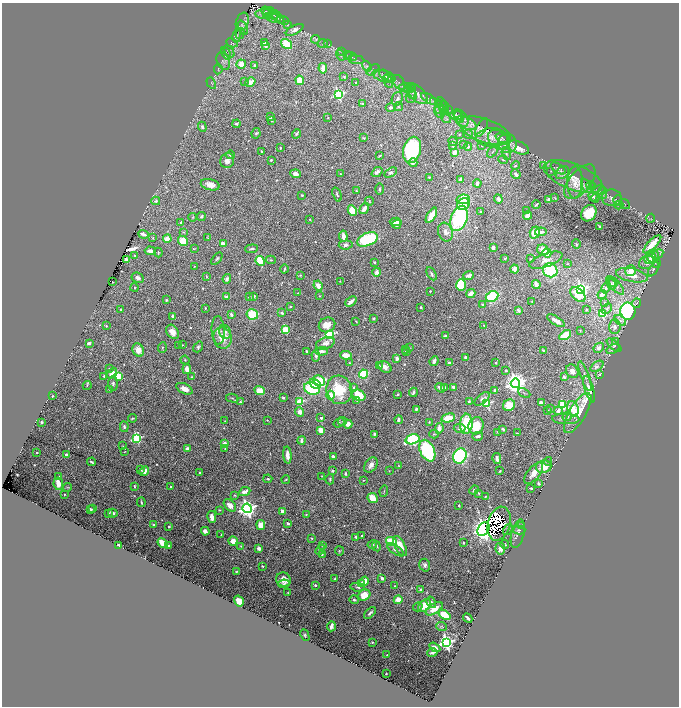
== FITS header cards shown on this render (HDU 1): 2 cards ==
NAXIS1  =                 1353
NAXIS2  =                 1408

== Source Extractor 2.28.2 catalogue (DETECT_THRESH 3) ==
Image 1353 x 1408 px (HDU 1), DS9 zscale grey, zoomed out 1/2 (1 PNG px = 2 x 2 image px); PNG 681 x 708 px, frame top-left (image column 1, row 1407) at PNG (2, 3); each listed source drawn as its Kron ellipse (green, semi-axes under 4 px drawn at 4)
Background 0.517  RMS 0.019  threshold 0.0565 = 3 sigma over >= 5 px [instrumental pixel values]
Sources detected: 646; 13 cannot appear on this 1/2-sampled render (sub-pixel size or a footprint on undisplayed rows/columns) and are neither listed nor drawn; of the other 633, the 500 brightest by FLUX_AUTO listed and drawn (133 fainter detections omitted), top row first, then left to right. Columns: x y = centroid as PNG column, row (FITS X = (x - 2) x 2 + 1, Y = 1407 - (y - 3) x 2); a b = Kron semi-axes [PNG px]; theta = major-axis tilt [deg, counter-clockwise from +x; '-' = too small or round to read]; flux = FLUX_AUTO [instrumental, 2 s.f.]
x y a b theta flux
266 11 5 3 - 3.9
263 13 7 5 6 14
269 13 6 5 - 9.3
273 15 4 3 - 4.2
278 17 8 3 -51 7.9
273 18 8 4 -19 15
283 20 6 3 -25 5.7
242 22 9 6 68 14
288 24 4 3 - 4.4
243 28 8 3 -68 6.7
295 30 9 4 29 17
240 34 5 2 - 4.3
237 36 7 3 81 8.7
315 39 4 3 - 4
232 43 6 2 -27 3.9
265 43 3 3 - 7.9
287 44 6 4 -34 99
323 44 5 2 - 3.6
327 44 4 2 - 3.3
266 46 3 3 - 12
229 51 7 4 -54 9.5
341 51 4 3 - 3.6
226 53 7 2 -63 4.3
341 55 5 4 - 8.5
348 55 4 4 - 5.1
351 57 5 2 - 3.4
356 60 8 2 -8 3.5
223 61 9 6 -70 15
241 64 5 4 - 40
255 65 3 3 - 4.9
367 66 5 4 - 7.7
323 68 5 3 - 32
218 69 5 3 - 5.3
373 70 7 4 37 8.2
384 74 6 2 -40 3.1
384 76 12 5 -19 20
344 77 4 3 - 3.4
389 77 5 3 - 4.8
392 79 4 3 - 3.2
300 80 4 4 - 67
388 81 7 3 -60 9
245 82 3 3 - 4.5
250 82 5 3 - 25
356 82 3 3 - 3
399 82 8 5 -60 10
211 83 6 2 -60 2.7
405 87 6 4 4 11
409 88 5 2 - 4.1
412 91 8 3 85 6
417 94 12 7 -44 25
339 95 4 4 - 470
411 96 6 5 - 10
397 99 7 5 65 14
430 99 9 3 -30 12
434 101 3 3 - 2.8
362 104 3 2 - 3.8
439 104 4 3 - 2.9
442 106 9 4 -74 5.9
391 107 5 3 - 10
399 107 5 4 - 4.9
439 107 6 4 74 8.2
444 107 6 4 -70 4.7
448 109 4 3 - 3.4
440 111 7 5 -79 13
456 115 6 5 - 10
459 116 7 4 -64 11
270 117 3 2 - 8.2
328 117 4 3 - 3
446 118 5 2 - 4.3
461 118 9 5 -58 18
272 121 2 2 - 3
466 123 11 5 -24 27
236 124 4 3 - 7.2
202 127 5 3 - 7.7
481 128 10 4 59 13
485 131 27 11 -20 80
256 133 5 4 - 5.6
296 134 5 3 - 6.6
459 134 3 3 - 2.9
469 134 4 3 - 4
492 137 16 9 0 44
364 138 4 3 - 5
503 138 8 3 -22 6.3
499 140 12 8 -39 33
453 141 5 4 - 5.4
507 143 10 9 - 37
463 145 4 3 - 4.1
453 146 3 3 - 4.1
482 146 3 2 - 2.4
468 147 4 3 - 6
518 147 11 6 -22 46
280 148 3 2 - 3
412 150 13 9 76 360
262 151 2 2 - 4.4
455 152 4 3 - 34
493 152 7 3 47 7.3
506 153 6 4 -70 11
230 155 4 3 - 5.4
379 156 3 2 - 3.2
227 160 7 6 - 22
271 160 3 2 - 3.6
503 160 5 3 - 4.5
413 163 4 3 - 15
515 166 4 3 - 5.8
543 166 3 3 - 2.9
558 168 8 4 -34 9.7
551 171 4 2 - 2.4
377 172 6 3 41 13
391 173 7 4 30 8.4
562 173 7 5 41 14
296 174 5 3 - 20
340 174 2 2 - 3.4
516 174 5 3 - 14
429 177 2 2 - 3.9
573 177 31 13 -21 76
460 180 3 2 - 36
575 182 16 8 88 41
580 182 20 10 50 47
477 183 4 3 - 7.5
210 185 9 5 -15 30
590 185 4 3 - 3.9
586 186 8 4 -61 13
593 186 3 3 - 2.3
380 189 6 2 -89 4.3
599 190 6 2 25 2.5
356 191 3 2 - 4.3
603 193 6 4 -83 5.8
337 194 7 3 -71 5.1
302 195 3 3 - 4
593 196 5 4 - 8.5
555 198 4 2 - 2.4
595 198 4 4 - 11
612 198 10 8 1 17
463 199 6 4 10 100
498 199 4 3 - 9.9
549 200 4 3 - 20
618 200 5 3 - 5.6
156 201 4 4 - 7.6
369 201 4 3 - 3.1
463 204 7 5 35 120
625 204 6 3 -36 4.7
536 205 4 2 - 6.1
619 205 4 3 - 4.4
364 209 6 3 55 32
526 210 3 3 - 2.6
352 211 5 4 - 63
480 212 3 3 - 4.2
589 213 9 7 51 120
431 215 8 3 59 74
201 216 4 3 - 6.4
527 216 4 4 - 21
192 217 4 2 - 2.6
459 218 13 8 71 430
651 218 4 3 - 3.1
310 219 2 2 - 2.7
181 222 3 3 - 6.1
396 222 6 3 -5 25
397 224 4 3 - 14
600 227 3 2 - 7.7
184 232 3 3 - 2.5
445 232 9 7 -70 21
541 232 6 3 10 14
535 233 6 5 - 78
143 234 5 2 - 16
343 236 5 3 - 30
153 238 3 2 - 2.7
208 238 3 3 - 2.8
167 239 4 4 - 40
367 239 11 6 24 260
183 241 5 4 - 73
223 244 4 3 - 31
576 244 5 2 - 2.9
652 244 12 4 46 73
346 245 7 4 6 12
493 247 3 3 - 17
194 249 3 2 - 2.9
252 249 6 3 6 6.7
543 250 6 5 - 37
150 251 5 3 - 23
158 252 5 3 - 4
547 253 4 4 - 57
658 254 6 4 30 9.9
135 255 3 2 - 2.9
653 256 6 6 - 26
505 258 2 2 - 6.6
217 259 7 3 51 5.2
530 259 4 3 - 3
650 259 6 5 - 16
126 260 4 3 - 9.5
271 260 5 3 - 5.1
546 260 17 6 20 30
260 261 5 3 - 180
374 262 2 2 - 6.5
647 262 8 6 31 22
657 263 4 2 - 2.6
567 264 4 2 - 2.7
194 266 2 2 - 2.7
284 269 4 2 - 4.6
515 269 4 3 - 22
653 269 8 4 57 9.1
550 270 7 6 - 250
631 271 5 5 - 44
377 272 4 4 - 20
431 274 7 3 -62 6.7
300 275 3 3 - 3.3
469 275 5 3 - 18
632 275 16 6 -12 50
207 276 3 2 - 2.3
138 278 6 5 - 14
227 279 5 3 - 9.3
340 281 2 2 - 2.7
112 282 2 2 - 2.4
613 282 5 3 - 6.1
536 284 4 3 - 30
611 284 6 4 -63 12
461 285 6 5 - 140
615 285 12 5 -47 19
318 286 5 3 - 27
134 288 4 3 - 4.2
605 288 5 4 - 6.3
581 289 4 4 - 860
430 291 2 2 - 3.7
298 293 4 2 - 2.6
471 294 5 3 - 18
602 294 4 3 - 24
578 295 9 5 -43 99
253 296 4 3 - 11
319 296 2 2 - 3.1
226 297 3 2 - 16
249 297 2 2 - 4.7
492 297 6 5 - 170
166 300 2 2 - 4.7
532 301 2 2 - 2.8
351 302 6 3 41 27
605 303 3 3 - 3.9
636 303 5 3 - 3.2
482 305 3 3 - 3.3
290 306 3 3 - 3.3
421 307 3 3 - 4.6
205 308 3 2 - 2.7
607 308 6 4 43 7.5
121 309 4 2 - 2.7
518 310 4 3 - 8.3
586 310 3 3 - 4.2
628 311 8 7 - 480
282 313 3 3 - 8.9
231 314 3 2 - 12
252 314 6 5 - 110
602 314 3 3 - 200
173 316 3 2 - 11
373 319 3 3 - 5.5
620 320 7 4 -35 11
356 321 3 1 - 3
556 321 10 4 -31 27
327 325 8 7 - 48
484 325 3 2 - 2.6
106 326 3 3 - 3.3
615 327 7 5 87 12
218 330 14 6 -87 22
285 330 3 3 - 160
580 330 2 2 - 3.3
173 332 8 5 -58 31
225 332 7 5 -63 11
329 334 4 3 - 490
565 335 6 4 32 140
446 336 3 2 - 8.7
222 338 10 9 - 56
615 342 3 2 - 2.7
89 343 3 2 - 11
325 343 10 5 20 23
179 345 2 2 - 2.5
182 345 2 2 - 2.4
614 345 9 3 -40 6.5
198 347 6 4 53 6.5
162 348 5 3 - 3.9
409 348 4 2 - 3.1
599 348 6 4 45 15
613 349 7 2 31 3.7
138 350 7 5 -65 38
405 350 4 3 - 3.4
544 350 3 2 - 6.9
307 351 4 2 - 5.5
322 351 6 3 1 18
406 351 4 3 - 3.5
346 355 6 4 -8 30
316 356 6 4 -85 11
465 357 3 3 - 5.7
397 359 3 3 - 21
185 360 4 3 - 3.8
434 361 5 3 - 23
449 362 4 2 - 5.8
350 363 3 2 - 3.2
496 363 2 2 - 7.5
380 366 3 2 - 3.8
597 366 7 4 35 11
385 367 7 5 -33 21
109 368 4 2 - 2.6
187 369 5 3 - 33
506 370 3 3 - 6
572 371 7 6 - 24
112 373 6 4 51 36
363 374 4 4 - 170
599 374 4 3 - 3.6
104 376 3 2 - 4.9
119 376 3 3 - 140
585 376 16 3 -70 15
192 377 4 3 - 2.8
564 377 4 3 - 8.3
319 381 6 5 - 140
113 383 7 5 89 11
515 383 5 4 - 3400
315 384 6 4 -31 180
87 385 4 3 - 4.3
353 387 4 3 - 5.8
445 387 3 2 - 3.5
440 388 5 3 - 21
454 388 3 2 - 38
110 389 3 2 - 4.6
184 389 9 5 -26 32
312 389 8 6 -21 260
589 389 14 4 -73 29
339 390 14 12 -73 140
260 391 5 4 - 63
495 391 3 2 - 24
413 392 5 3 - 8.6
524 393 6 2 -25 3.5
331 395 4 4 - 42
359 395 7 5 -35 120
397 395 2 2 - 2.8
53 396 2 2 - 3.8
232 398 6 3 -15 4.3
283 398 3 3 - 6.5
482 399 9 4 39 14
357 400 4 3 - 3.8
469 401 3 3 - 4.8
240 402 3 3 - 4.5
300 402 3 3 - 150
487 403 3 3 - 320
541 403 4 3 - 13
509 405 6 5 - 61
563 405 4 3 - 210
550 408 4 3 - 4.3
416 409 3 3 - 4.7
573 409 8 5 -70 43
548 411 3 3 - 2.9
558 411 4 3 - 21
300 412 5 4 - 24
578 413 23 8 59 210
567 417 5 4 - 7.4
132 418 4 2 - 4.4
321 418 2 2 - 24
448 418 7 4 14 84
566 419 13 5 -2 18
267 420 2 2 - 3.3
398 420 4 3 - 10
225 421 3 3 - 2.4
343 421 4 3 - 3.9
41 422 2 2 - 6.5
339 422 6 3 36 5.4
429 422 3 2 - 3.2
348 424 4 3 - 27
466 424 10 6 86 180
476 426 9 7 72 98
124 427 5 4 - 8.5
439 428 5 4 - 23
460 428 6 4 2 12
503 429 3 2 - 8.8
321 430 4 4 - 32
497 432 2 2 - 4.6
517 433 2 2 - 3.3
374 434 3 3 - 6.8
434 434 4 2 - 2.6
478 436 5 3 - 9.9
137 438 4 4 - 370
412 439 7 5 15 400
302 440 4 3 - 12
224 443 3 3 - 25
123 446 3 2 - 2.4
225 448 3 3 - 2.6
187 449 3 3 - 21
427 451 11 7 -64 370
37 452 2 2 - 3.5
125 452 4 2 - 2.7
66 454 3 2 - 7.7
287 455 8 3 -86 31
460 456 8 6 64 560
333 457 4 3 - 12
497 458 5 3 - 15
548 461 4 3 - 4.7
91 462 4 2 - 6.7
371 465 8 6 55 19
398 466 3 3 - 2.4
544 467 8 6 10 60
141 469 4 3 - 3.7
144 471 5 4 - 30
332 471 3 3 - 6.6
389 471 3 2 - 2.5
500 471 3 2 - 3.9
200 473 3 2 - 5
534 473 13 6 52 39
345 474 4 3 - 7
322 476 2 2 - 2.9
59 477 3 3 - 4.4
268 479 4 3 - 4.5
330 479 5 3 - 5
286 480 4 2 - 2.9
363 480 3 3 - 2.4
58 484 6 4 -78 35
539 484 3 3 - 7.5
134 486 3 2 - 3.9
171 486 2 2 - 4.4
67 487 4 2 - 3
531 488 3 2 - 6.2
474 490 5 2 - 7.5
384 491 6 2 83 2.8
245 492 6 3 24 21
479 493 3 2 - 4.1
64 494 2 2 - 3.3
235 495 4 2 - 2.4
485 497 3 2 - 4.3
373 498 5 4 - 50
141 502 4 2 - 5.1
230 505 7 5 -46 27
459 505 2 2 - 5.1
247 508 5 4 - 1900
91 509 4 3 - 5.5
93 509 3 2 - 5
219 510 3 3 - 3.2
282 511 3 3 - 14
109 513 3 2 - 3.6
113 513 4 3 - 18
306 514 2 2 - 2.3
212 517 6 3 -80 26
288 523 3 2 - 9.6
499 524 17 11 74 14
154 525 4 2 - 6.2
261 525 5 4 - 31
522 525 4 2 - 3.5
169 526 2 2 - 5.4
484 529 7 5 57 4200
508 530 6 3 55 5.2
519 530 6 4 2 5.8
205 531 4 3 - 17
518 534 14 6 76 16
221 535 2 2 - 2.4
362 536 3 2 - 3.9
356 537 4 3 - 6
312 538 3 2 - 3.1
233 541 4 4 - 35
391 541 5 4 - 110
162 543 5 3 - 55
464 543 2 2 - 4.3
505 544 4 3 - 3.5
119 545 3 2 - 10
323 545 3 2 - 4.7
372 545 4 3 - 4.9
168 546 4 3 - 6.1
241 546 3 3 - 2.9
376 546 5 3 - 6.7
400 546 11 5 -61 65
259 548 3 3 - 12
500 549 6 5 - 14
320 550 6 3 51 11
396 550 10 3 -34 14
339 551 4 3 - 3.5
322 555 3 2 - 3.3
425 565 6 5 - 12
263 566 3 2 - 3.4
236 571 3 2 - 3.9
382 578 3 2 - 13
283 579 7 7 - 33
334 579 3 2 - 3.8
364 581 5 3 - 48
361 583 4 4 - 8.9
284 584 6 3 9 6.8
315 585 2 2 - 12
395 586 4 3 - 4.4
358 587 7 3 -10 8.3
420 589 3 3 - 5.2
288 592 4 3 - 3.2
364 595 6 5 - 71
354 600 5 3 - 5.1
398 600 4 4 - 45
239 601 6 4 -57 32
431 602 6 4 -61 10
425 605 7 5 42 86
418 607 5 3 - 6.2
434 609 10 5 35 54
370 613 7 3 43 9.7
445 615 6 4 -35 120
468 618 5 2 - 12
331 626 5 3 - 13
442 627 5 4 - 5.4
305 635 6 4 -64 6
372 642 3 3 - 3.9
446 642 4 4 - 1300
435 647 6 3 -32 17
432 653 5 3 - 6.8
387 655 3 3 - 3.6
386 674 2 2 - 2.9
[133 fainter detections neither listed nor drawn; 13 sub-pixel or undisplayed-footprint detections neither listed nor drawn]